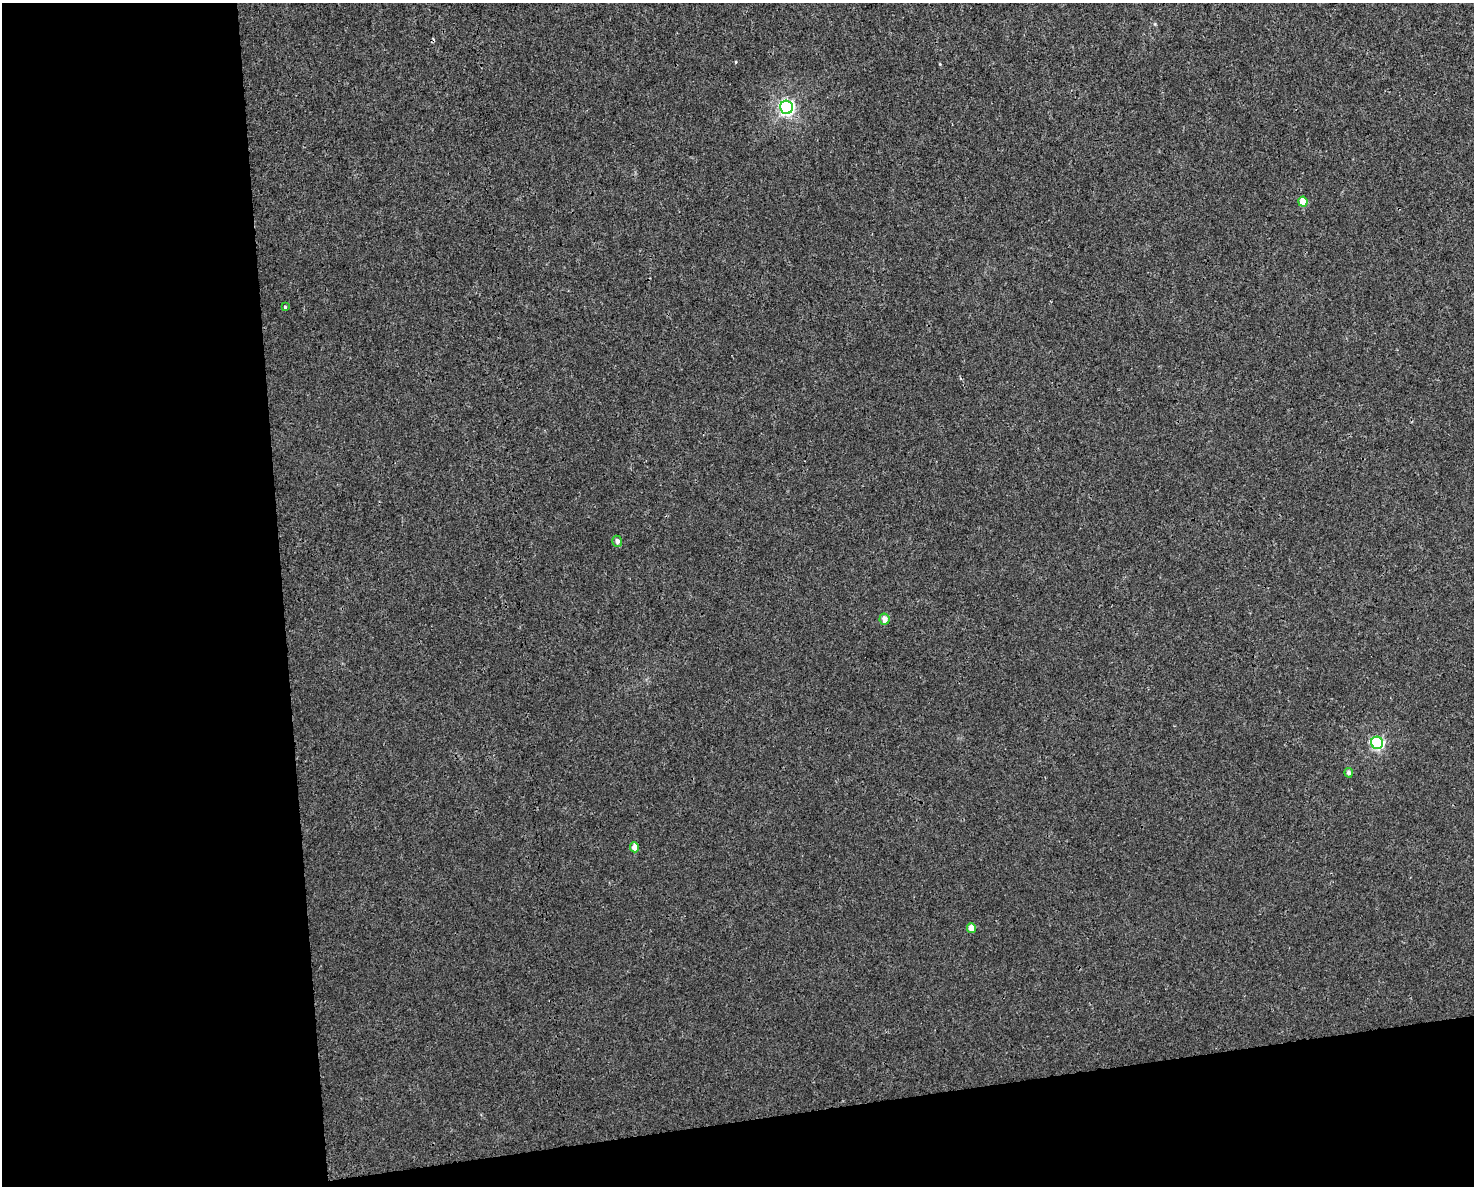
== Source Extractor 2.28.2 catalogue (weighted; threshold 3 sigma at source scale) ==
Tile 10 of 3 x 4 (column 1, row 4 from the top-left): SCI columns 64-1535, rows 1-1184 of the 4497 x 4734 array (HDU 1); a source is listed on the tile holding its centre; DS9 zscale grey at full resolution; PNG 1476 x 1188 px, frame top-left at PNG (2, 3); each listed source drawn as its Kron ellipse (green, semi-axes under 4 px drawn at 4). Shown black and unused: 25% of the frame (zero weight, under 3 of 4 exposures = <1% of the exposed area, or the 3 px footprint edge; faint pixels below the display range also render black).
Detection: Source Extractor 2.28.2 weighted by HDU 2 'WHT'; one run over the whole footprint, this tile lists its part. Background 0.00208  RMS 0.002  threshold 0.00921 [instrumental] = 3 sigma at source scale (4.5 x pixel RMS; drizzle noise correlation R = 1.50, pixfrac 1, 0.0396/0.0396 arcsec/px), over >= 5 px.
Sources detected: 9; all 9 listed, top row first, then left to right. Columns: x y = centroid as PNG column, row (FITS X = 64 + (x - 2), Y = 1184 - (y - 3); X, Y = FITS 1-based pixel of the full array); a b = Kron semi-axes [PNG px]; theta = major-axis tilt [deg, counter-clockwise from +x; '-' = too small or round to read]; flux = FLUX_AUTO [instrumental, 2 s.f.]
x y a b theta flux
787 107 6 6 - 58
1303 202 5 4 - 4.5
285 307 4 4 - 0.21
617 541 5 5 - 0.92
884 619 5 5 - 1.6
1377 743 6 6 - 33
1349 773 5 4 - 0.63
635 847 5 4 - 1.7
971 928 5 4 - 2.4